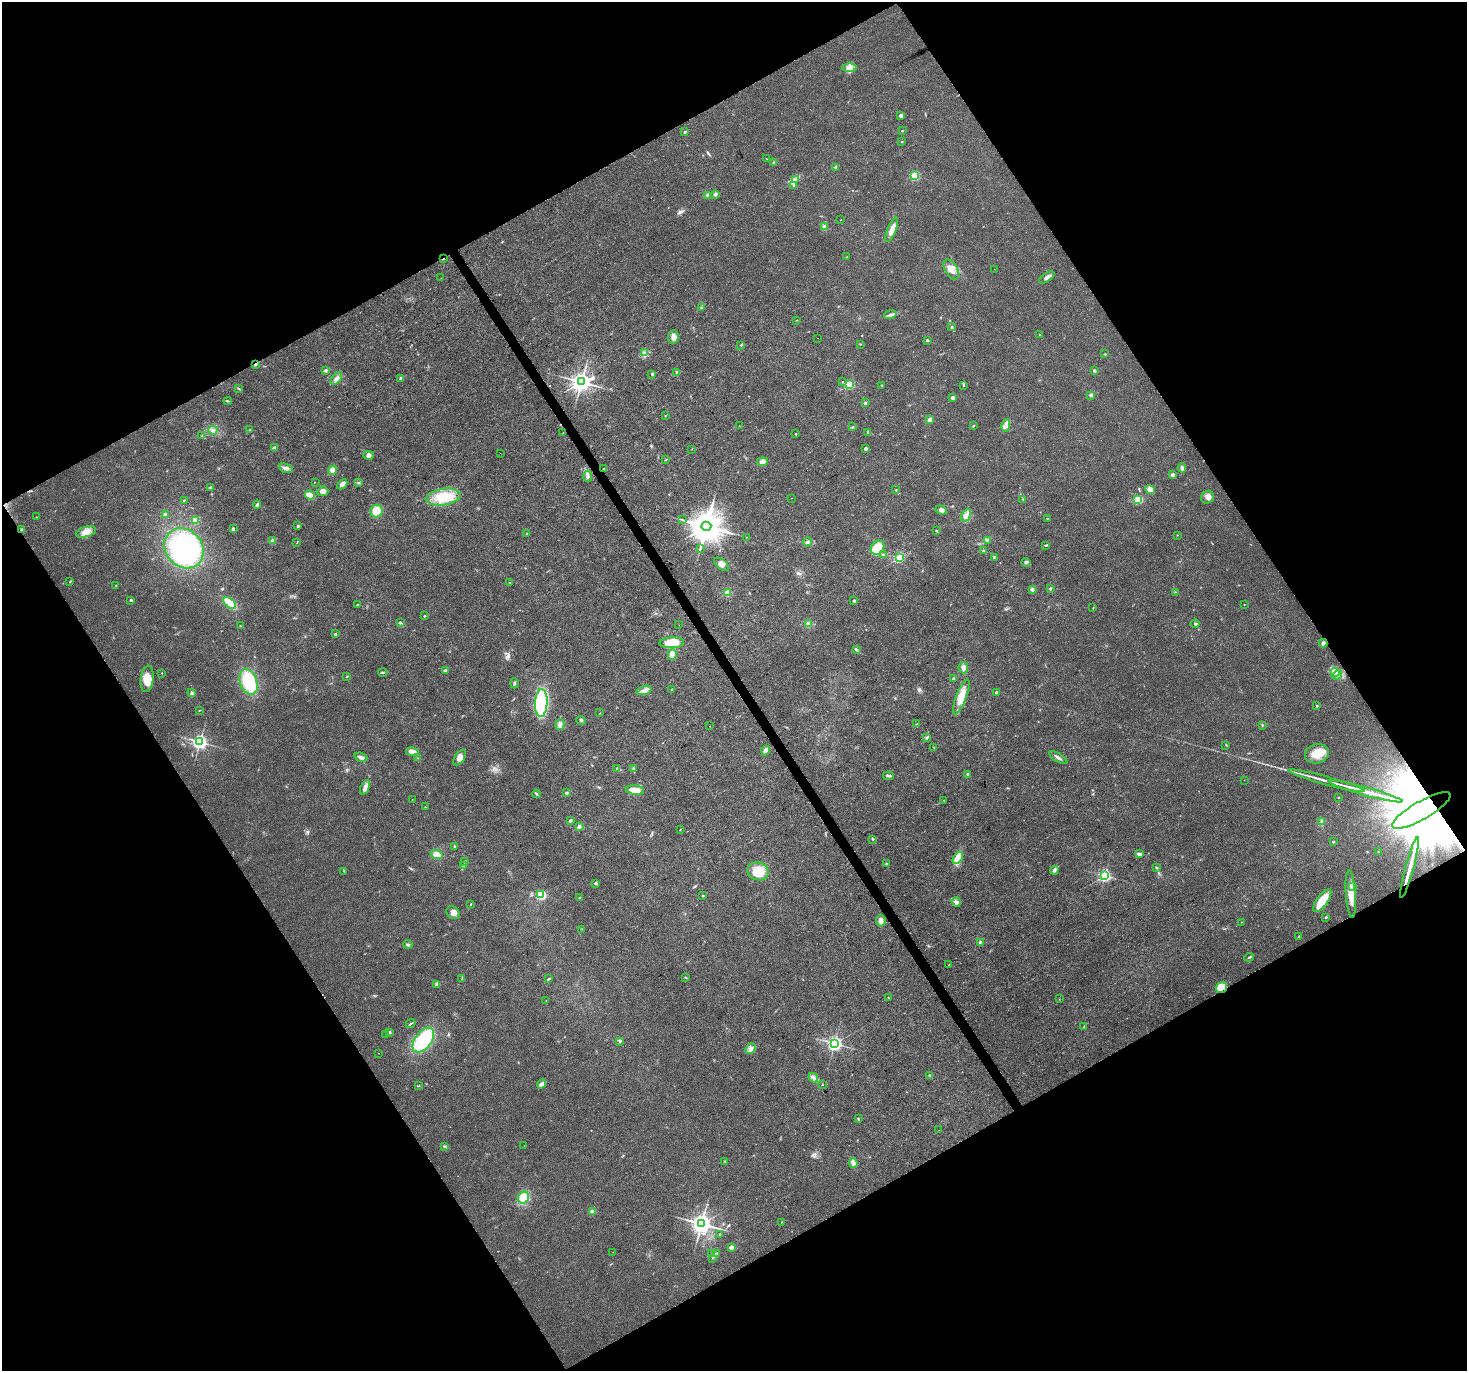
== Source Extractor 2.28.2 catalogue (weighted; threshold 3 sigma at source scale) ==
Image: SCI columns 1-5857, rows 114-5589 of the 5861 x 5766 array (HDU 1 of 3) = the unmasked area's bounding box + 8 px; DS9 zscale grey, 4 x 4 block average (1 PNG px = mean of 4 x 4 image px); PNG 1469 x 1373 px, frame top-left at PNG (2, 2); each listed source drawn as its Kron ellipse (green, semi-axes under 4 px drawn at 4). Shown black and unused: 48% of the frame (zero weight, under 3 of 4 exposures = <1% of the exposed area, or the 3 px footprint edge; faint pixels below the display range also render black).
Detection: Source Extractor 2.28.2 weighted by HDU 2 'WHT'. Background 0.0257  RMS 0.0034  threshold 0.0154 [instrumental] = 3 sigma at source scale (4.5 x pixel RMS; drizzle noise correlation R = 1.50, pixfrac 1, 0.0396/0.0396 arcsec/px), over >= 5 px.
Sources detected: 293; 4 inside a brighter object's white glare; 3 cosmic-ray / hot-pixel residue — neither listed nor drawn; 5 coinciding with a brighter row at this scale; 6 inside a brighter listed object's ellipse — not listed separately; the other 275 listed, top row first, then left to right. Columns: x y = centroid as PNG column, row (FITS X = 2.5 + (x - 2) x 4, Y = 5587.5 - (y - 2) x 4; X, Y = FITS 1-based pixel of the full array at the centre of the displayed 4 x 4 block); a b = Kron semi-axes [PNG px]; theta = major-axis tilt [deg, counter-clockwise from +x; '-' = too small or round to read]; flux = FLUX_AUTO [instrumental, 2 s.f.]
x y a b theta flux
849 68 7 4 1 9.6
901 116 3 3 - 6.9
902 131 3 2 - 1
685 132 3 2 - 2.1
902 142 2 2 - 1.7
766 159 2 2 - 0.91
774 162 3 2 - 2.5
836 167 3 2 - 3.8
915 176 2 2 - 170
795 180 2 2 - 1.6
793 185 3 2 - 1.9
715 194 2 2 - 20
707 195 2 2 - 25
841 219 2 2 - 0.37
825 226 4 3 - 4.4
892 230 13 4 67 19
847 257 2 2 - 0.89
443 259 3 2 - 1.4
951 269 11 6 -60 20
994 269 2 2 - 0.42
1047 277 9 3 34 7.1
441 278 2 2 - 0.5
701 307 3 2 - 1.2
890 315 6 2 14 5.1
797 320 2 2 - 0.79
952 327 3 2 - 2
1040 334 2 2 - 0.69
673 337 7 5 84 11
818 338 2 2 - 1.1
927 340 3 2 - 2.3
860 344 3 2 - 0.86
741 345 3 2 - 0.87
644 353 3 2 - 2.7
1105 354 2 2 - 2.8
255 364 3 2 - 2.9
326 370 3 3 - 3.2
1094 371 3 2 - 2.8
677 373 4 3 - 3.9
652 374 3 2 - 2.5
401 378 2 2 - 12
336 379 7 3 48 7.5
581 382 3 3 - 1600
842 382 2 2 - 0.91
849 385 2 2 - 170
882 385 2 2 - 1
964 385 2 2 - 1.2
238 388 3 2 - 1.4
1091 395 2 2 - 21
953 398 2 2 - 22
228 401 4 2 - 1.8
865 403 2 2 - 12
665 415 2 2 - 0.93
930 420 2 2 - 48
1006 425 6 4 77 7.5
739 426 2 2 - 0.52
973 426 2 2 - 3.8
853 427 3 2 - 1.2
250 429 2 2 - 0.92
213 430 4 3 - 5.3
868 432 3 2 - 1.5
563 433 2 2 - 0.49
796 434 2 2 - 3.7
202 435 3 2 - 1.7
274 448 2 2 - 16
692 449 2 2 - 0.57
865 449 3 3 - 3.9
500 453 2 2 - 0.3
368 455 5 4 - 5.2
665 460 2 2 - 0.77
762 462 5 4 - 13
286 468 7 4 -17 6.9
1182 468 4 3 - 5.9
604 469 2 2 - 2.4
333 470 5 4 - 12
1172 475 2 2 - 25
588 476 5 3 - 5.6
315 482 2 2 - 0.62
358 482 3 2 - 1.9
342 484 6 3 44 10
210 488 3 3 - 4.1
1150 489 5 4 - 13
896 490 2 2 - 3
323 491 5 4 - 10
310 495 5 3 - 33
443 497 17 8 9 47
1207 497 7 6 - 12
791 498 2 2 - 0.7
1023 499 2 2 - 0.76
184 500 3 2 - 1.5
1138 500 4 4 - 15
257 505 4 2 - 5.5
941 510 6 3 -19 7.7
376 511 6 6 - 44
165 515 2 2 - 18
966 515 7 4 58 8.8
36 517 2 2 - 1
1048 519 3 2 - 1.5
683 520 2 2 - 1
196 521 2 2 - 50
298 526 3 2 - 3
706 526 5 4 - 4500
233 529 4 2 - 2.9
22 530 3 2 - 3.4
936 531 3 2 - 1.4
86 532 10 5 16 16
527 533 2 2 - 0.83
1177 535 2 2 - 0.68
746 537 2 2 - 0.96
988 540 3 2 - 1.5
273 541 2 2 - 36
297 542 2 2 - 0.82
807 542 4 3 - 3.7
1046 545 3 2 - 1.4
184 548 21 18 -48 350
700 548 2 2 - 0.92
878 548 8 6 49 39
983 550 2 2 - 1.6
883 555 3 2 - 1.8
994 557 3 2 - 3.2
899 558 2 2 - 170
1026 562 4 3 - 4.1
721 564 9 4 -40 9.8
70 581 3 2 - 1.7
509 583 2 2 - 0.66
116 585 2 2 - 1
1050 588 3 2 - 2.4
1032 589 3 3 - 4.4
1175 592 2 2 - 0.89
727 593 2 2 - 75
131 600 2 2 - 6.4
854 600 4 2 - 2.1
230 603 7 4 -42 50
1244 604 2 2 - 0.75
358 605 2 2 - 7.1
1093 607 2 2 - 0.81
424 616 2 2 - 3.3
400 622 2 2 - 3.2
808 623 2 2 - 1.4
1195 624 4 3 - 3.2
679 625 2 2 - 1
240 626 3 2 - 0.95
335 634 2 2 - 6
672 643 12 5 2 47
1323 643 4 3 - 5.8
856 650 4 2 - 2.6
672 654 5 4 - 16
963 668 6 4 -84 8.4
445 671 2 2 - 17
383 672 4 2 - 2.5
1335 672 4 3 - 6.3
162 673 2 2 - 0.81
1337 675 5 3 - 6.2
347 676 3 2 - 1.1
953 678 2 2 - 6.8
147 679 13 6 84 29
249 682 13 8 -72 96
514 683 5 2 - 2.5
672 689 2 2 - 3.3
644 690 8 4 17 11
996 692 2 2 - 5.5
192 693 4 3 - 3.8
961 697 18 5 68 35
541 703 14 6 87 210
1317 706 2 2 - 1.7
199 710 2 2 - 1.1
600 713 2 2 - 0.66
581 720 5 2 - 2.5
560 724 5 4 - 10
917 724 3 2 - 1.8
1262 725 2 2 - 1.5
709 726 2 2 - 0.9
927 737 3 2 - 2.5
200 742 3 2 - 730
1226 745 2 2 - 0.81
934 747 2 2 - 0.62
765 750 5 3 - 10
412 752 6 3 -10 18
1317 754 12 9 17 38
361 757 7 2 -18 9.9
460 757 9 5 56 12
418 758 3 2 - 1
1058 758 10 2 -31 6.7
617 768 2 2 - 0.6
633 768 3 2 - 1.4
968 774 2 2 - 9.8
888 776 5 2 - 4.7
1244 780 2 2 - 0.61
1326 781 39 2 -15 26
365 787 8 4 65 9.7
635 790 9 4 -7 21
1365 791 38 2 -15 59
567 793 3 2 - 4.2
536 794 4 2 - 2.9
1338 798 2 2 - 0.86
412 799 2 2 - 0.66
944 800 2 2 - 1.2
425 807 2 2 - 0.9
1421 810 33 9 30 150000
570 821 3 2 - 4
1322 822 2 2 - 2
579 826 4 3 - 4
680 829 2 2 - 0.91
873 839 2 2 - 1.8
1333 842 2 2 - 5.3
454 846 2 2 - 1.7
1378 852 3 2 - 1.5
1139 854 4 2 - 7.3
437 855 6 4 -19 22
958 858 7 4 58 37
465 862 3 2 - 1.8
886 864 3 2 - 2.4
463 865 2 2 - 1.5
1156 867 3 2 - 1.6
1410 868 31 2 75 44
1054 870 4 3 - 6.6
344 871 2 2 - 1
758 871 11 9 -17 49
1105 876 2 2 - 430
596 884 3 3 - 2.5
1353 887 2 2 - 44
1351 894 23 5 -86 32
541 895 2 2 - 210
703 896 3 2 - 1.7
579 898 2 2 - 1.3
1322 901 14 5 53 55
956 902 5 4 - 6.3
471 905 3 2 - 0.81
453 913 7 5 -40 11
1326 917 3 2 - 1.9
881 921 6 4 -85 7.6
1241 922 2 2 - 0.54
582 929 2 2 - 1.1
1298 937 3 2 - 1.5
980 942 4 2 - 3.5
408 944 4 2 - 3.6
1249 957 5 2 - 2.6
949 965 2 2 - 0.61
685 977 2 2 - 1.2
549 978 4 2 - 1.9
462 979 3 2 - 0.69
437 984 4 3 - 3.3
1221 988 6 5 - 30
888 998 3 2 - 0.9
1059 999 2 2 - 0.55
546 1001 2 2 - 0.6
411 1024 5 2 - 2.5
1084 1027 2 2 - 0.83
389 1032 2 2 - 4.8
386 1035 2 2 - 0.67
423 1040 14 8 53 120
620 1041 3 3 - 2.5
834 1043 2 2 - 680
751 1048 6 4 50 8.5
379 1053 2 2 - 0.71
929 1075 2 2 - 1.1
813 1078 5 3 - 5.7
542 1084 5 3 - 10
822 1085 2 2 - 0.58
419 1086 2 2 - 0.78
858 1119 4 2 - 1.5
939 1130 2 2 - 1.1
445 1146 4 2 - 2
524 1146 2 2 - 0.39
725 1161 2 2 - 1.5
853 1163 5 4 - 6.7
524 1198 6 5 - 48
592 1212 2 2 - 32
782 1222 2 2 - 0.93
701 1224 3 3 - 1800
720 1234 2 2 - 1.5
731 1247 2 2 - 27
613 1252 2 2 - 0.47
717 1253 2 2 - 2
712 1254 2 2 - 0.92
713 1258 2 2 - 0.87
Overlapping masked pixels (flux is a lower limit): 8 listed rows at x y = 443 259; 255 364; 604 469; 22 530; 1323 643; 1421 810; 1410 868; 1221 988
Diffuse or blended objects may show on this block-average render without a row.